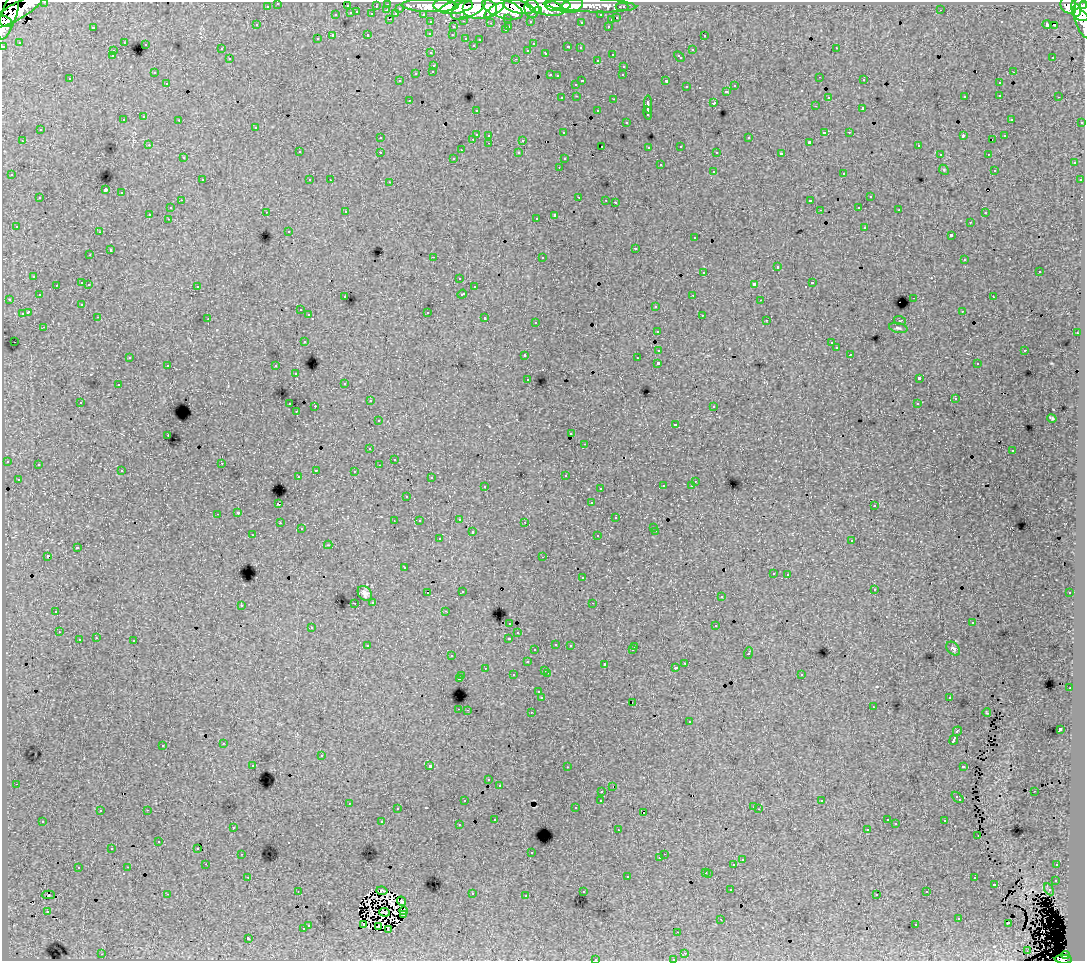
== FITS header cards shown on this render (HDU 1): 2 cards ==
NAXIS1  =                 1083
NAXIS2  =                  959

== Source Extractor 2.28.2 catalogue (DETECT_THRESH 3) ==
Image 1083 x 959 px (HDU 1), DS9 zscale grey, 1 PNG px = 1 image px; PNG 1087 x 963 px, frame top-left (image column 1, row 959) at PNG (2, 2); each listed source drawn as its Kron ellipse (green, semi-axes under 4 px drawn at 4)
Background 108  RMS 1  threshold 3.09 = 3 sigma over >= 5 px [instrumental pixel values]
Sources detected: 475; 3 with non-positive FLUX_AUTO (blend fragments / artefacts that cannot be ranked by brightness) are neither listed nor drawn; the other 472 listed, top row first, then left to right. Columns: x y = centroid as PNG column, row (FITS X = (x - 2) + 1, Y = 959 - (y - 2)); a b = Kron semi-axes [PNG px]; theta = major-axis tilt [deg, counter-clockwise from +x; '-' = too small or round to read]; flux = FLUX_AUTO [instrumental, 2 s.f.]
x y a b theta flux
45 2 3 2 - 2700
278 3 3 3 - 2000
388 4 3 3 - 4600
444 5 11 6 1 140000
590 5 46 7 -2 91000
1068 5 9 7 -61 76000
267 6 3 3 - 1200
347 6 3 3 - 810
376 6 3 2 - 1000
430 6 28 6 -2 210000
558 6 12 5 2 110000
571 6 12 6 17 75000
1084 6 4 3 - 54000
456 7 17 6 11 200000
519 7 16 6 -13 230000
545 7 19 8 -13 220000
622 7 6 3 0 2600
400 8 3 3 - 580
468 8 19 8 27 190000
479 8 17 10 0 390000
502 9 21 9 -18 490000
532 9 9 7 -80 160000
1080 9 12 8 -68 300000
387 10 3 2 - 240
494 10 12 4 33 93000
941 10 2 2 - 65
17 11 29 8 31 280000
538 11 4 3 - 59000
1076 11 6 4 89 120000
357 12 3 2 - 310
351 13 3 3 - 710
372 14 3 3 - 730
396 14 4 3 - 740
423 14 3 2 - 1600
336 15 3 3 - 270
601 15 3 3 - 1400
9 16 25 8 72 240000
508 18 3 3 - 930
617 18 3 3 - 420
390 19 3 2 - 360
611 20 3 3 - 340
5 21 7 5 -32 110000
464 21 3 2 - 370
530 21 3 3 - 1100
431 22 3 3 - 1800
581 22 3 3 - 110
490 23 3 2 - 86
1084 24 16 7 -65 57000
257 25 3 3 - 150
1047 25 4 3 - 430
1054 25 3 2 - 77
509 26 3 2 - 340
608 26 3 2 - 410
93 27 3 3 - 730
453 27 3 3 - 330
505 30 3 2 - 62
368 34 3 3 - 380
430 34 4 4 - 100
452 35 3 3 - 140
704 35 3 3 - 280
333 36 3 3 - 1100
466 38 3 3 - 290
317 39 3 3 - 190
480 40 3 3 - 190
19 42 3 2 - 65
124 43 3 2 - 43
145 44 3 3 - 320
533 44 3 3 - 110
473 45 3 3 - 150
3 46 3 3 - 3700
568 47 4 3 - 430
580 48 3 3 - 220
836 48 3 2 - 230
221 49 3 3 - 230
528 50 3 3 - 190
692 50 3 3 - 340
113 51 3 3 - 270
431 53 3 2 - 110
546 53 3 3 - 320
612 55 3 2 - 200
112 56 3 2 - 110
679 56 6 3 -43 370
1053 57 3 2 - 95
230 59 3 3 - 310
516 59 3 2 - 310
597 60 3 2 - 190
434 65 3 3 - 310
624 66 3 3 - 300
433 71 3 3 - 250
154 72 3 2 - 100
1013 72 3 2 - 220
416 73 3 3 - 500
550 75 3 2 - 360
623 75 3 2 - 130
557 76 3 3 - 190
820 77 3 2 - 98
70 79 3 3 - 200
864 80 3 2 - 120
400 81 3 3 - 81
582 81 3 2 - 460
666 81 3 3 - 910
167 83 3 2 - 150
999 83 3 3 - 240
576 84 3 3 - 170
734 86 3 3 - 240
686 87 3 3 - 280
727 91 3 3 - 430
1000 95 3 3 - 330
576 96 3 2 - 160
965 96 3 2 - 69
828 97 3 3 - 260
1059 97 3 2 - 210
562 98 3 2 - 180
614 99 3 2 - 400
409 100 3 2 - 130
714 103 3 3 - 780
648 104 9 3 89 2100
815 106 3 2 - 110
863 109 3 3 - 1100
476 110 3 3 - 170
598 111 3 3 - 370
648 113 6 3 -79 1700
144 117 3 3 - 330
1011 119 3 3 - 200
123 120 3 3 - 210
179 120 3 2 - 280
626 122 3 2 - 66
1082 122 3 3 - 800
256 127 3 3 - 220
40 130 3 3 - 300
824 132 4 2 - 620
849 132 3 2 - 150
564 133 3 3 - 150
476 134 3 3 - 810
489 135 3 2 - 190
963 136 4 2 - 530
1005 136 3 3 - 180
380 138 3 3 - 170
749 138 3 3 - 360
473 139 3 2 - 230
523 140 3 3 - 750
992 140 2 2 - 42
22 141 3 2 - 220
809 142 3 3 - 86
489 143 3 2 - 110
149 145 3 2 - 170
918 145 3 3 - 220
602 146 3 2 - 100
681 146 3 3 - 270
649 147 3 3 - 160
461 150 3 2 - 76
299 152 3 3 - 270
380 152 3 2 - 270
717 152 3 3 - 160
519 153 3 3 - 190
781 154 4 3 - 1600
940 154 3 2 - 140
988 154 3 2 - 220
183 158 3 3 - 160
454 158 3 3 - 220
564 159 3 3 - 120
1074 163 3 3 - 140
660 165 3 3 - 430
559 167 3 2 - 120
944 170 5 4 - 86
994 170 3 3 - 190
713 171 3 3 - 380
844 173 3 3 - 450
12 175 3 3 - 150
202 180 3 2 - 310
310 180 3 2 - 92
330 180 3 2 - 81
1080 180 3 3 - 150
390 182 3 2 - 380
105 190 4 3 - 6400
121 193 3 3 - 360
579 197 3 2 - 380
870 197 3 3 - 270
40 198 3 3 - 390
181 200 3 2 - 140
606 200 3 2 - 78
810 201 3 3 - 1100
615 202 3 3 - 1100
859 207 3 2 - 260
171 208 3 3 - 240
820 210 3 3 - 55
899 210 3 2 - 120
266 212 3 2 - 170
346 212 3 3 - 180
985 213 3 3 - 200
150 214 3 3 - 1000
555 215 4 3 - 1400
536 218 3 2 - 170
168 219 3 2 - 160
970 222 3 2 - 180
16 226 3 3 - 190
865 227 3 3 - 310
289 231 2 2 - 59
99 232 3 2 - 69
951 235 3 3 - 1200
695 238 3 3 - 210
635 248 3 3 - 270
110 250 3 3 - 530
90 255 3 2 - 140
433 257 2 2 - 590
542 257 3 3 - 180
964 260 3 2 - 170
777 267 3 3 - 770
704 272 3 3 - 340
1039 272 3 3 - 530
34 276 3 3 - 280
459 278 3 2 - 81
82 283 3 3 - 700
813 283 3 3 - 540
89 284 3 2 - 240
754 284 4 3 - 2000
56 285 3 3 - 220
197 286 3 3 - 230
474 287 3 3 - 190
462 294 5 3 - 620
39 295 3 3 - 190
693 295 3 2 - 160
345 297 3 3 - 260
993 297 3 2 - 210
914 298 3 2 - 380
9 299 3 3 - 140
761 300 2 2 - 69
82 304 3 3 - 200
656 306 3 3 - 390
300 310 3 3 - 240
962 311 3 2 - 74
28 312 4 3 - 1100
427 312 3 3 - 580
22 314 4 3 - 510
309 315 3 3 - 230
702 315 3 2 - 160
98 317 3 2 - 190
485 318 3 3 - 510
208 319 2 2 - 37
767 320 3 2 - 89
900 321 6 4 -18 66
536 322 3 2 - 86
44 327 3 2 - 220
898 328 9 5 -10 150
657 331 3 3 - 230
1077 333 3 2 - 270
304 341 3 3 - 350
14 342 2 2 - 51
831 343 3 3 - 95
836 348 3 3 - 210
659 350 4 3 - 940
1025 350 3 2 - 430
850 354 3 2 - 92
525 355 3 3 - 290
130 357 3 3 - 150
637 358 2 2 - 110
658 363 4 3 - 2100
977 364 3 2 - 130
168 365 3 2 - 280
276 366 3 2 - 200
296 374 3 2 - 220
919 378 4 3 - 1900
528 379 3 3 - 220
345 383 3 3 - 220
118 385 3 2 - 210
955 399 3 3 - 120
370 401 3 3 - 180
80 402 3 2 - 230
290 404 3 2 - 340
917 404 3 3 - 340
315 406 2 2 - 450
714 406 3 2 - 240
296 412 3 2 - 79
1052 418 4 3 - 99
378 420 3 3 - 150
675 424 3 3 - 520
571 434 3 2 - 100
168 435 3 2 - 160
585 444 3 2 - 190
370 449 3 2 - 200
1013 451 3 3 - 170
394 459 2 2 - 63
7 461 3 3 - 260
222 463 3 2 - 160
38 465 3 3 - 260
379 465 3 2 - 120
316 470 3 2 - 390
122 471 3 3 - 190
354 471 3 2 - 130
565 475 3 3 - 230
298 477 3 3 - 220
431 477 3 3 - 140
18 479 3 3 - 240
695 481 3 2 - 140
692 485 3 2 - 49
485 486 3 2 - 290
663 486 3 3 - 220
600 488 3 3 - 260
407 496 3 3 - 180
591 503 3 3 - 140
278 504 3 3 - 900
874 506 3 3 - 160
238 513 4 2 - 49
218 514 3 2 - 270
616 518 3 3 - 360
459 519 3 3 - 260
394 521 2 2 - 36
419 521 3 2 - 97
525 522 3 2 - 120
280 523 3 2 - 230
654 527 3 3 - 230
301 529 3 2 - 100
656 531 3 2 - 310
472 532 3 3 - 750
253 535 3 2 - 130
598 536 3 3 - 300
439 539 3 3 - 310
852 540 3 3 - 220
328 545 4 4 - 61
77 548 4 3 - 920
47 556 3 3 - 1300
543 557 3 2 - 63
404 568 3 3 - 170
773 573 3 3 - 200
788 574 3 2 - 150
582 578 3 3 - 420
874 589 3 3 - 250
428 592 3 3 - 290
462 592 3 3 - 140
365 593 8 6 -49 300
1070 593 3 3 - 250
721 597 3 2 - 99
373 602 3 3 - 320
355 603 3 2 - 200
593 603 2 2 - 34
241 605 3 3 - 280
56 611 3 2 - 160
445 611 3 2 - 160
510 623 3 3 - 160
972 623 3 2 - 82
716 626 3 3 - 570
312 627 3 3 - 240
59 632 3 2 - 180
518 633 3 2 - 170
96 638 3 2 - 230
509 638 4 3 - 640
79 640 3 3 - 540
134 641 3 3 - 600
556 644 3 3 - 310
368 645 4 3 - 250
570 645 3 3 - 230
635 646 3 2 - 53
953 649 8 5 -47 150
535 650 3 3 - 110
632 650 3 2 - 180
748 653 6 3 70 720
452 656 3 2 - 200
527 662 3 3 - 490
685 663 3 2 - 180
604 665 3 2 - 68
485 668 3 2 - 220
675 668 3 3 - 180
545 670 3 3 - 310
547 673 3 2 - 510
801 674 3 3 - 160
513 675 3 3 - 290
462 676 3 2 - 210
459 679 3 3 - 920
1070 688 2 2 - 210
539 692 3 3 - 200
949 697 3 2 - 120
542 698 3 3 - 1700
632 702 2 2 - 4.5
873 707 3 2 - 100
459 709 3 2 - 260
467 710 3 2 - 340
531 712 3 2 - 280
987 713 4 3 - 51
690 722 3 3 - 300
1060 729 3 3 - 2000
957 731 5 3 - 880
954 740 5 3 - 2500
224 743 3 2 - 260
163 745 3 3 - 300
321 756 3 3 - 650
253 765 3 2 - 160
430 766 3 3 - 3100
963 766 4 3 - 480
567 767 3 2 - 140
489 780 3 3 - 160
16 784 3 2 - 160
499 785 3 3 - 170
613 786 3 2 - 66
602 791 3 2 - 230
1034 791 3 2 - 78
958 797 7 3 -42 830
601 800 3 3 - 240
464 801 3 3 - 210
822 801 3 3 - 170
349 803 3 2 - 340
754 807 3 2 - 300
575 808 3 3 - 140
397 809 3 3 - 210
759 809 2 2 - 49
147 810 3 2 - 410
100 811 3 3 - 170
643 812 3 3 - 620
495 819 3 3 - 180
887 820 3 3 - 170
43 821 3 3 - 230
945 821 3 3 - 290
382 822 3 3 - 770
896 824 3 3 - 68
459 825 3 2 - 140
233 827 3 3 - 220
867 829 3 2 - 170
618 830 3 2 - 220
978 835 3 2 - 110
159 842 3 2 - 170
198 848 3 2 - 140
112 849 3 2 - 150
531 853 3 3 - 140
242 854 3 2 - 190
664 854 2 2 - 220
660 858 3 3 - 120
742 860 3 3 - 180
206 864 3 2 - 190
734 864 3 3 - 800
1057 865 3 3 - 260
128 867 3 2 - 200
78 868 3 3 - 370
706 872 3 3 - 300
709 873 3 3 - 450
627 876 3 3 - 470
248 877 3 2 - 130
974 878 3 3 - 370
1056 880 3 3 - 230
994 884 3 3 - 650
1049 889 6 3 -59 380
731 890 3 2 - 220
298 891 2 2 - 55
382 891 5 3 - 130
583 891 3 3 - 220
927 892 3 3 - 180
167 894 3 2 - 710
472 894 3 3 - 380
877 894 3 3 - 160
48 895 7 2 1 220
526 896 3 2 - 120
402 901 5 3 - 100
47 911 3 3 - 73
403 911 4 3 - 99
384 912 5 2 - 48
403 915 3 2 - 92
721 919 2 2 - 39
959 919 3 3 - 480
1008 923 3 2 - 41
308 925 3 3 - 230
364 925 3 2 - 150
916 925 3 3 - 190
378 926 4 2 - 87
303 929 3 3 - 290
388 929 3 2 - 85
678 932 3 2 - 180
248 938 3 3 - 1300
1027 951 4 4 - 51
685 953 3 2 - 240
102 954 3 2 - 160
1065 955 4 4 - 33000
595 959 3 3 - 350
673 959 3 2 - 120
1063 959 8 4 -1 68000
At the frame edge (FLAGS 8, measured only in part): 9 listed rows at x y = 45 2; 278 3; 1084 6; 5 21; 1084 24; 3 46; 595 959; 673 959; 1063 959
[3 non-positive-flux detections neither listed nor drawn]